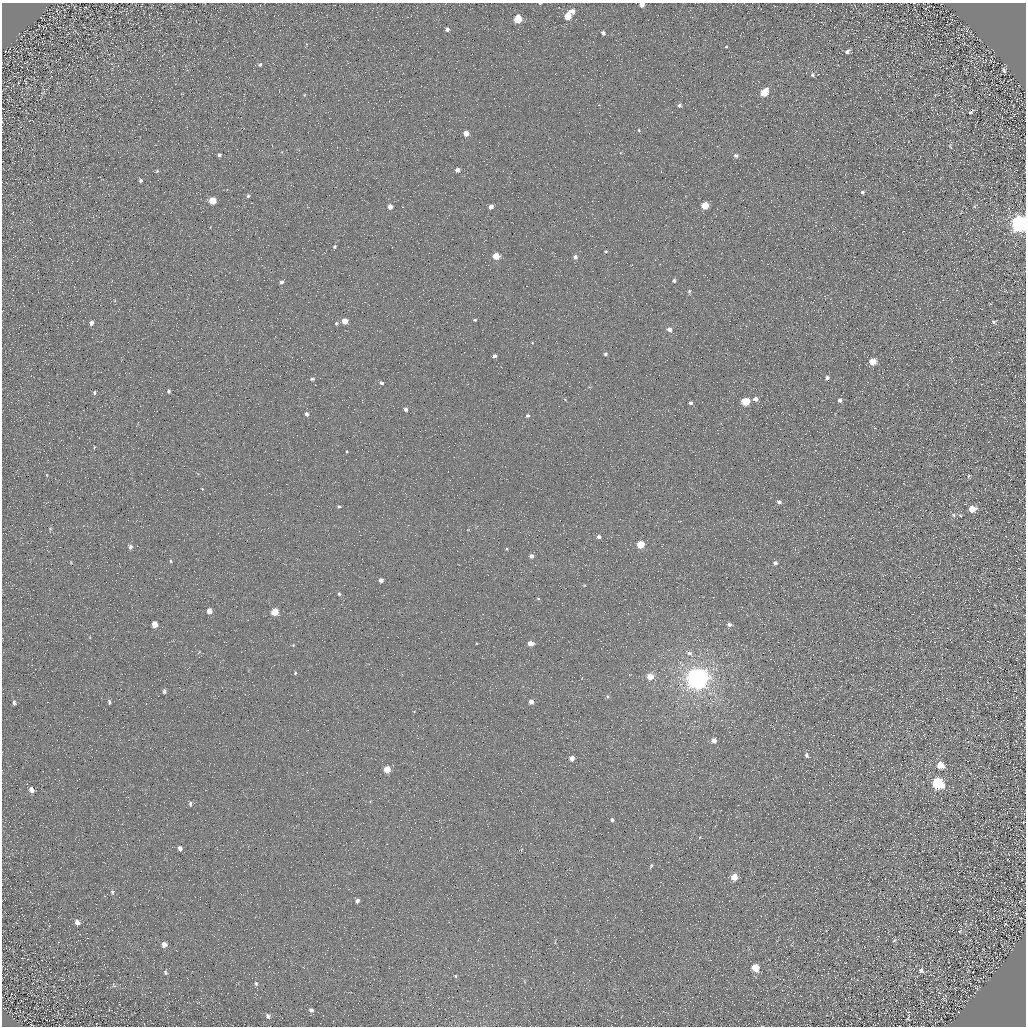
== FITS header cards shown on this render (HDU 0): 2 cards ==
NAXIS1  =                 1024 / Required FITS header
NAXIS2  =                 1024 / Required FITS header

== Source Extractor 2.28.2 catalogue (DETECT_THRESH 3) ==
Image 1024 x 1024 px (HDU 0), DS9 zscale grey, 1 PNG px = 1 image px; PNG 1028 x 1028 px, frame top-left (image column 1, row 1024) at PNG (2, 3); no overlay
Background 5.11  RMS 8.8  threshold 26.3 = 3 sigma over >= 5 px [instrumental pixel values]
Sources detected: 126; all 126 listed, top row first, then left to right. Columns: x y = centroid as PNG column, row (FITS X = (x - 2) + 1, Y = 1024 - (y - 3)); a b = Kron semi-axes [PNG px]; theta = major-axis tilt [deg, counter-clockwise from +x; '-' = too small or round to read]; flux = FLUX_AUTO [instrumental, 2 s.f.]
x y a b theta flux
540 3 3 2 - 520
642 5 4 4 - 3500
572 11 5 5 - 2800
568 16 6 5 - 14000
518 19 5 5 - 19000
447 29 4 3 - 1800
967 30 6 2 58 410
603 33 4 4 - 1900
726 47 4 2 - 440
847 51 5 4 - 1600
260 64 6 4 38 910
1004 70 5 3 - 1100
812 75 6 5 - 990
158 78 2 2 - 320
764 92 6 5 - 16000
304 95 5 3 - 460
679 105 4 4 - 1200
971 112 7 4 36 700
639 130 4 3 - 470
466 133 4 4 - 5000
950 146 8 3 -57 610
219 155 4 4 - 1400
736 156 5 4 - 1500
457 170 4 4 - 2800
157 171 5 4 - 690
141 180 4 3 - 1100
862 192 3 3 - 1000
248 196 4 4 - 1000
212 200 5 5 - 13000
705 205 5 4 - 16000
390 206 4 4 - 4300
491 206 4 4 - 3000
1020 224 8 7 - 350000
334 247 5 4 - 810
606 251 4 3 - 650
429 253 2 2 - 280
496 256 5 4 - 11000
575 257 5 5 - 1800
674 280 4 4 - 1300
282 282 5 4 - 1500
689 291 6 4 86 930
475 320 4 3 - 700
345 321 5 4 - 7900
994 322 5 4 - 1000
91 323 4 4 - 2200
336 323 5 4 - 860
669 329 5 4 - 3300
605 354 4 4 - 1200
494 356 4 3 - 1500
872 361 5 5 - 12000
827 378 4 4 - 1500
312 379 5 4 - 1100
381 383 5 4 - 1400
169 391 5 4 - 1100
94 393 5 4 - 870
755 399 4 4 - 3300
839 400 4 4 - 2200
745 401 5 5 - 23000
691 403 4 3 - 1400
406 409 5 4 - 1600
306 414 5 4 - 1500
527 416 4 4 - 1100
47 475 5 3 - 590
968 476 6 4 86 680
779 502 5 4 - 1800
339 506 4 3 - 860
972 509 6 5 - 8000
953 515 6 5 - 1100
960 515 4 3 - 510
50 529 5 5 - 660
599 536 4 4 - 1900
640 544 5 4 - 19000
130 547 6 5 - 1700
507 549 4 3 - 520
531 556 4 4 - 2800
171 561 5 4 - 720
775 563 5 5 - 1800
381 580 4 4 - 2500
339 594 5 4 - 930
538 599 4 3 - 560
209 611 5 4 - 5100
275 612 5 5 - 15000
154 624 5 4 - 7100
729 625 5 4 - 1600
531 643 4 4 - 5500
293 645 4 4 - 530
689 653 7 6 - 2000
295 673 4 4 - 790
650 676 4 4 - 11000
697 679 7 7 - 830000
164 691 5 3 - 1300
607 696 5 4 - 810
109 702 5 4 - 1000
531 702 4 4 - 3800
14 703 8 5 -70 1500
714 740 5 4 - 3800
806 755 5 4 - 1400
572 758 4 4 - 4700
940 765 6 6 - 9600
387 769 5 5 - 13000
937 783 7 6 - 75000
31 790 7 5 -63 3000
190 804 7 4 89 1000
205 820 2 2 - 290
612 820 4 4 - 1100
180 848 6 4 -67 1900
651 866 6 3 63 790
734 877 5 5 - 7400
112 892 7 4 -74 1000
357 900 4 3 - 2000
1020 901 5 3 - 550
77 922 7 5 -58 2700
1005 924 4 3 - 430
960 931 5 3 - 580
894 940 7 4 32 910
164 944 6 6 - 3200
968 945 2 2 - 380
755 968 6 5 - 13000
921 970 7 7 - 1600
165 972 6 4 -61 910
455 976 4 3 - 580
256 983 6 5 - 1100
114 985 7 4 -46 820
311 1010 5 4 - 1300
268 1016 6 5 - 1600
908 1017 12 5 86 830
At the frame edge (FLAGS 8, measured only in part): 3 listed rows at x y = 540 3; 642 5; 1020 224